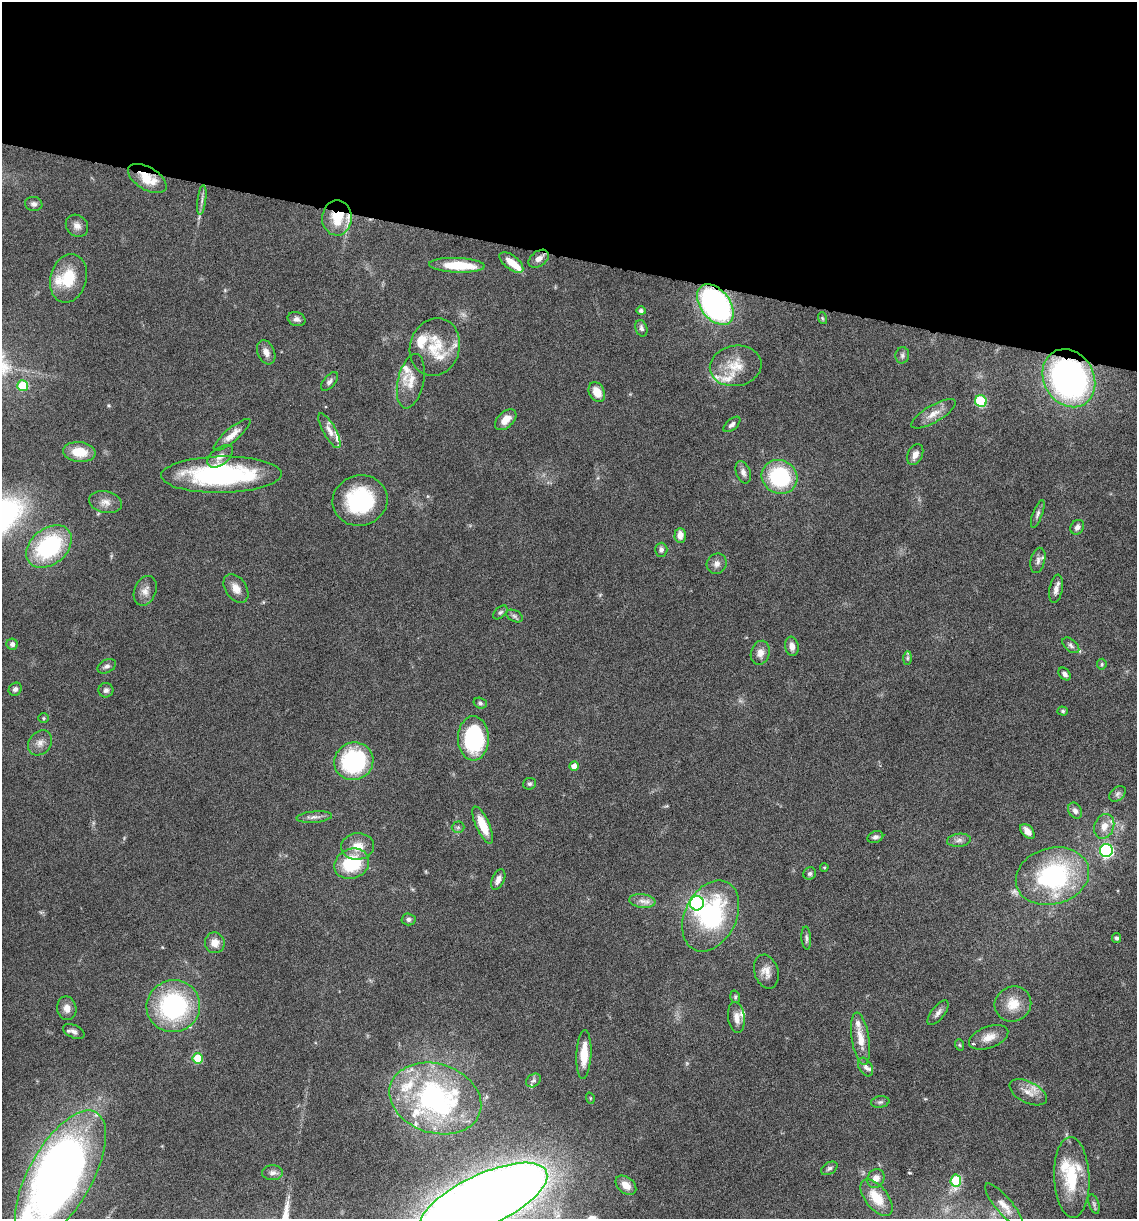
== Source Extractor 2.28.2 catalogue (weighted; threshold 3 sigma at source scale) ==
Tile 2 of 4 x 4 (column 2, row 1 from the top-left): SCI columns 1371-2505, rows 3652-4868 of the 4893 x 4871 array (HDU 1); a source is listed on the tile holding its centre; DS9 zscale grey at full resolution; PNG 1139 x 1221 px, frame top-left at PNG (2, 2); each listed source drawn as its Kron ellipse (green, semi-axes under 4 px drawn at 4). Shown black and unused: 21% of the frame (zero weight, under 10 of 20 exposures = <1% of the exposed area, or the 3 px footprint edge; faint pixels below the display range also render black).
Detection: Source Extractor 2.28.2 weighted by HDU 2 'WHT'; one run over the whole footprint, this tile lists its part. Background 0.0424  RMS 0.0026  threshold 0.0105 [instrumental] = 3 sigma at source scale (4.09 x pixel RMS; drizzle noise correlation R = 1.36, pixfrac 0.8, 0.05/0.05 arcsec/px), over >= 5 px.
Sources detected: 142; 1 inside a brighter object's white glare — neither listed nor drawn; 21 inside a brighter listed object's ellipse — not listed separately; the other 120 listed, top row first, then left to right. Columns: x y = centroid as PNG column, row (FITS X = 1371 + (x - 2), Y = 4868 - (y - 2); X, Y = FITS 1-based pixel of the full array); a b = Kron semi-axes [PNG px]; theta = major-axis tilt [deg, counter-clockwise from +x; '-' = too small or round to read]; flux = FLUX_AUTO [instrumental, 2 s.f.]
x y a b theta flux
147 178 21 11 -31 5.2
202 200 15 3 83 0.84
34 204 9 7 -9 0.78
337 218 17 14 89 6.9
77 226 12 10 -45 1.5
539 259 11 7 37 1.4
511 262 14 7 -38 2.7
457 265 28 7 -2 8
68 278 25 18 74 7.9
715 305 23 14 -52 69
641 311 4 4 - 0.57
822 318 6 4 -71 0.28
297 319 9 7 -16 0.84
641 328 8 5 -72 0.75
435 347 29 24 73 8.5
266 352 12 8 -68 1.5
902 355 8 7 - 0.68
736 366 26 20 9 6.1
1069 378 30 25 -60 74
329 381 11 6 48 0.78
411 381 27 13 77 4
23 386 5 5 - 8.6
597 392 10 7 -61 3.6
981 401 6 5 - 12
933 414 25 8 30 2.7
506 420 13 7 44 2.3
732 424 10 5 41 0.86
329 431 19 6 -61 1.7
232 435 23 6 40 2.4
79 452 16 10 -7 4.9
915 454 11 7 65 1.5
220 456 15 8 36 1.8
743 472 11 7 -70 1.2
221 475 60 18 1 37
780 477 18 16 -27 20
360 501 28 25 15 19
105 502 17 11 -11 1.9
1038 514 14 5 69 0.78
1077 527 8 6 55 0.89
680 535 7 5 89 1.9
49 546 25 18 39 24
661 550 7 6 - 0.73
1038 560 13 7 76 1.1
717 564 10 9 - 1.2
236 588 16 10 -56 2.3
1056 589 14 6 79 1.4
145 591 15 10 68 1.8
500 612 8 5 43 0.51
514 616 9 5 -27 0.55
12 644 6 5 - 0.93
1071 645 10 6 -41 0.7
792 646 9 7 -82 1.4
760 653 12 9 74 1.8
907 658 7 4 89 0.43
1102 664 5 5 - 0.32
107 666 10 6 28 0.83
1065 674 7 5 -47 0.85
15 689 7 6 - 0.71
106 690 7 7 - 0.76
480 703 7 5 -17 0.45
1063 711 5 4 - 0.36
44 718 5 5 - 0.33
473 738 22 15 -90 23
40 743 13 11 51 1.7
354 761 20 18 25 24
574 766 5 4 - 1.8
529 784 6 6 - 0.49
1118 794 9 6 42 0.68
1075 811 8 6 -57 0.81
314 817 18 5 5 1.2
483 825 20 7 -66 5.1
1104 826 13 9 69 2.1
458 827 6 6 - 0.48
1027 831 9 5 -47 1.7
875 837 8 5 21 0.68
959 840 12 6 7 1.1
358 846 16 13 5 3.4
1106 850 6 6 - 39
352 864 18 14 22 13
824 867 4 4 - 0.3
810 874 6 6 - 0.54
1052 876 37 28 16 32
498 880 11 6 65 1.5
642 901 13 7 -6 1.5
697 903 7 7 - 50
711 916 37 25 64 29
408 919 7 6 - 0.66
806 938 11 5 -85 0.66
1116 938 5 4 - 0.58
215 943 10 10 - 2.2
766 972 17 12 -74 2.2
735 997 6 4 -72 0.36
1013 1004 18 17 - 4.5
173 1006 27 26 - 32
67 1008 12 9 -81 1.7
938 1013 15 6 51 1.1
736 1017 16 8 -82 1.8
74 1031 11 6 -25 1
989 1037 20 10 20 2.8
860 1039 26 8 -81 4
960 1045 6 3 -70 0.3
584 1054 24 7 87 4.9
198 1058 5 5 - 7.8
866 1067 10 6 -60 0.89
533 1080 8 6 36 0.63
1028 1092 20 10 -27 2.7
435 1098 47 34 -18 47
590 1098 6 3 -72 0.24
880 1102 9 5 10 0.57
829 1168 9 6 31 0.65
273 1173 10 7 1 1
61 1176 73 32 60 200
1072 1177 40 17 -88 11
876 1178 10 8 59 1.8
956 1181 6 5 - 15
626 1185 12 8 -39 2.1
876 1198 21 11 -52 5.2
483 1200 69 26 25 590
1094 1204 10 5 -72 0.56
1004 1206 28 8 -50 2.5
Overlapping masked pixels (flux is a lower limit): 4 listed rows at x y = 147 178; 337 218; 715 305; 1069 378
Isophote crosses this tile's border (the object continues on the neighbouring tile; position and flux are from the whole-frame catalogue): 2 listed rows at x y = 61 1176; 483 1200